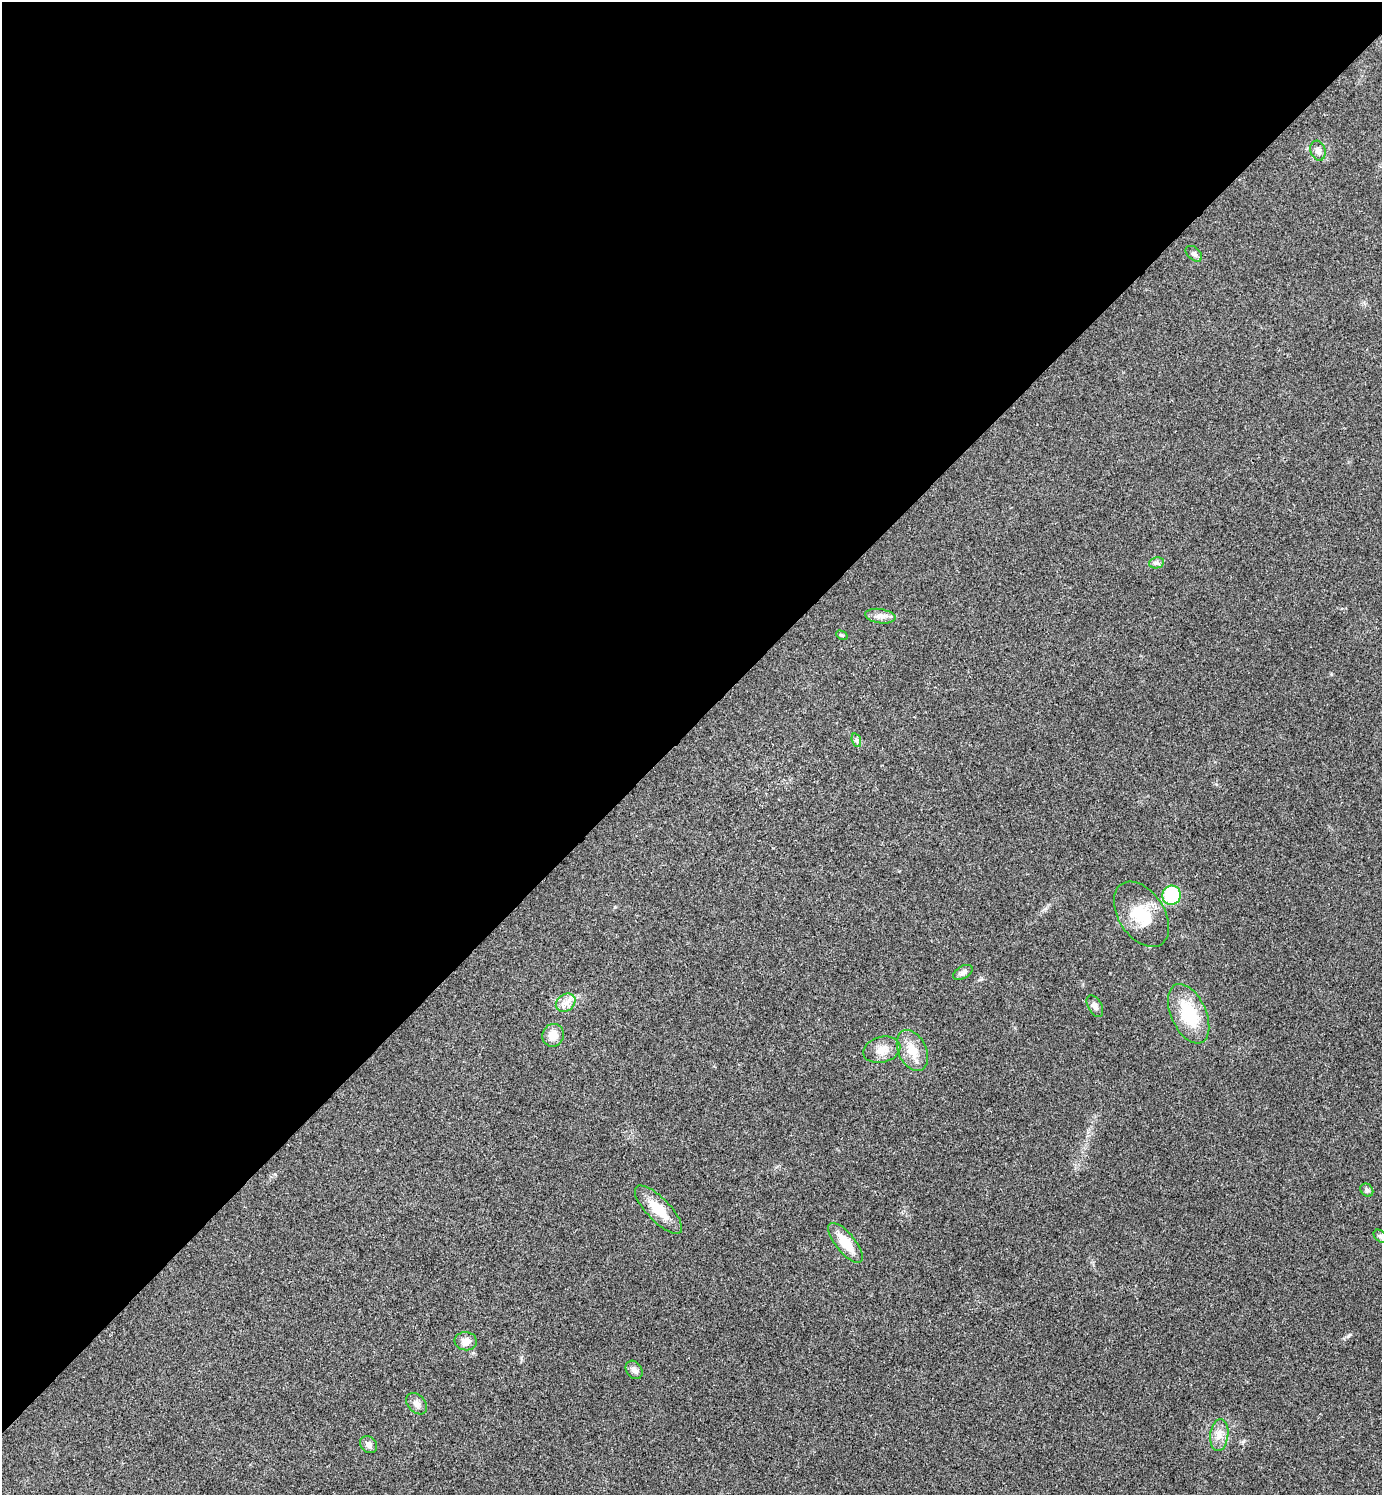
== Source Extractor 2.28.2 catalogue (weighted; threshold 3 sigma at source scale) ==
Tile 2 of 4 x 4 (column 2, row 1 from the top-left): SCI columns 1681-3060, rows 4483-5975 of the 5980 x 5981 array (HDU 1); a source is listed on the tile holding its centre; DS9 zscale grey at full resolution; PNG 1384 x 1497 px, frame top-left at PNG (2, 2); each listed source drawn as its Kron ellipse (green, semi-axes under 4 px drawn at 4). Shown black and unused: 49% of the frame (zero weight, under 3 of 4 exposures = <1% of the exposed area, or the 3 px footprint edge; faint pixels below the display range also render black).
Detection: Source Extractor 2.28.2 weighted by HDU 2 'WHT'; one run over the whole footprint, this tile lists its part. Background 0.0285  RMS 0.0054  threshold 0.0241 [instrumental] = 3 sigma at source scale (4.5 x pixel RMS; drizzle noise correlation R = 1.50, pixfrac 1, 0.05/0.05 arcsec/px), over >= 5 px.
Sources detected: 25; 1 inside a brighter object's white glare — neither listed nor drawn; the other 24 listed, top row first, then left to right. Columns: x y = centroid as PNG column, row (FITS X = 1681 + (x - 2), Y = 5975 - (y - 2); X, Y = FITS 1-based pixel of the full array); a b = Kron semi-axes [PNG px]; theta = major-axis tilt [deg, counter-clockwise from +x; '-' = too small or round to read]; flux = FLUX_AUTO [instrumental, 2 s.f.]
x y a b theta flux
1318 151 10 7 -72 2.5
1194 254 9 6 -42 1.7
1156 563 7 5 11 1.4
880 616 15 7 -8 3.3
842 635 6 4 -29 0.65
856 740 7 4 -71 1.1
1171 895 9 9 - 30
1141 914 36 23 -56 19
963 972 11 6 30 1.8
566 1003 10 8 37 3.8
1095 1006 12 7 -61 2.2
1189 1014 32 17 -65 24
553 1035 11 10 - 6.5
882 1050 19 13 15 6.3
912 1051 22 14 -65 9.8
1367 1190 7 6 - 1.3
658 1210 31 11 -46 13
1381 1236 8 5 -40 1.2
845 1243 24 9 -51 11
466 1341 11 9 -7 4.4
634 1370 10 7 -52 2.6
417 1404 12 8 -47 2.9
1219 1435 16 9 84 4.8
369 1445 9 7 -46 2.4
Isophote crosses this tile's border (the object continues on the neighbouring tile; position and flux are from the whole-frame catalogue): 1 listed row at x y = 1381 1236
Unlisted compact peaks at least as high as the median listed source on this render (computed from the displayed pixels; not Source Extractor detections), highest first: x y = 1348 1336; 275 1174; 1331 674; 615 907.